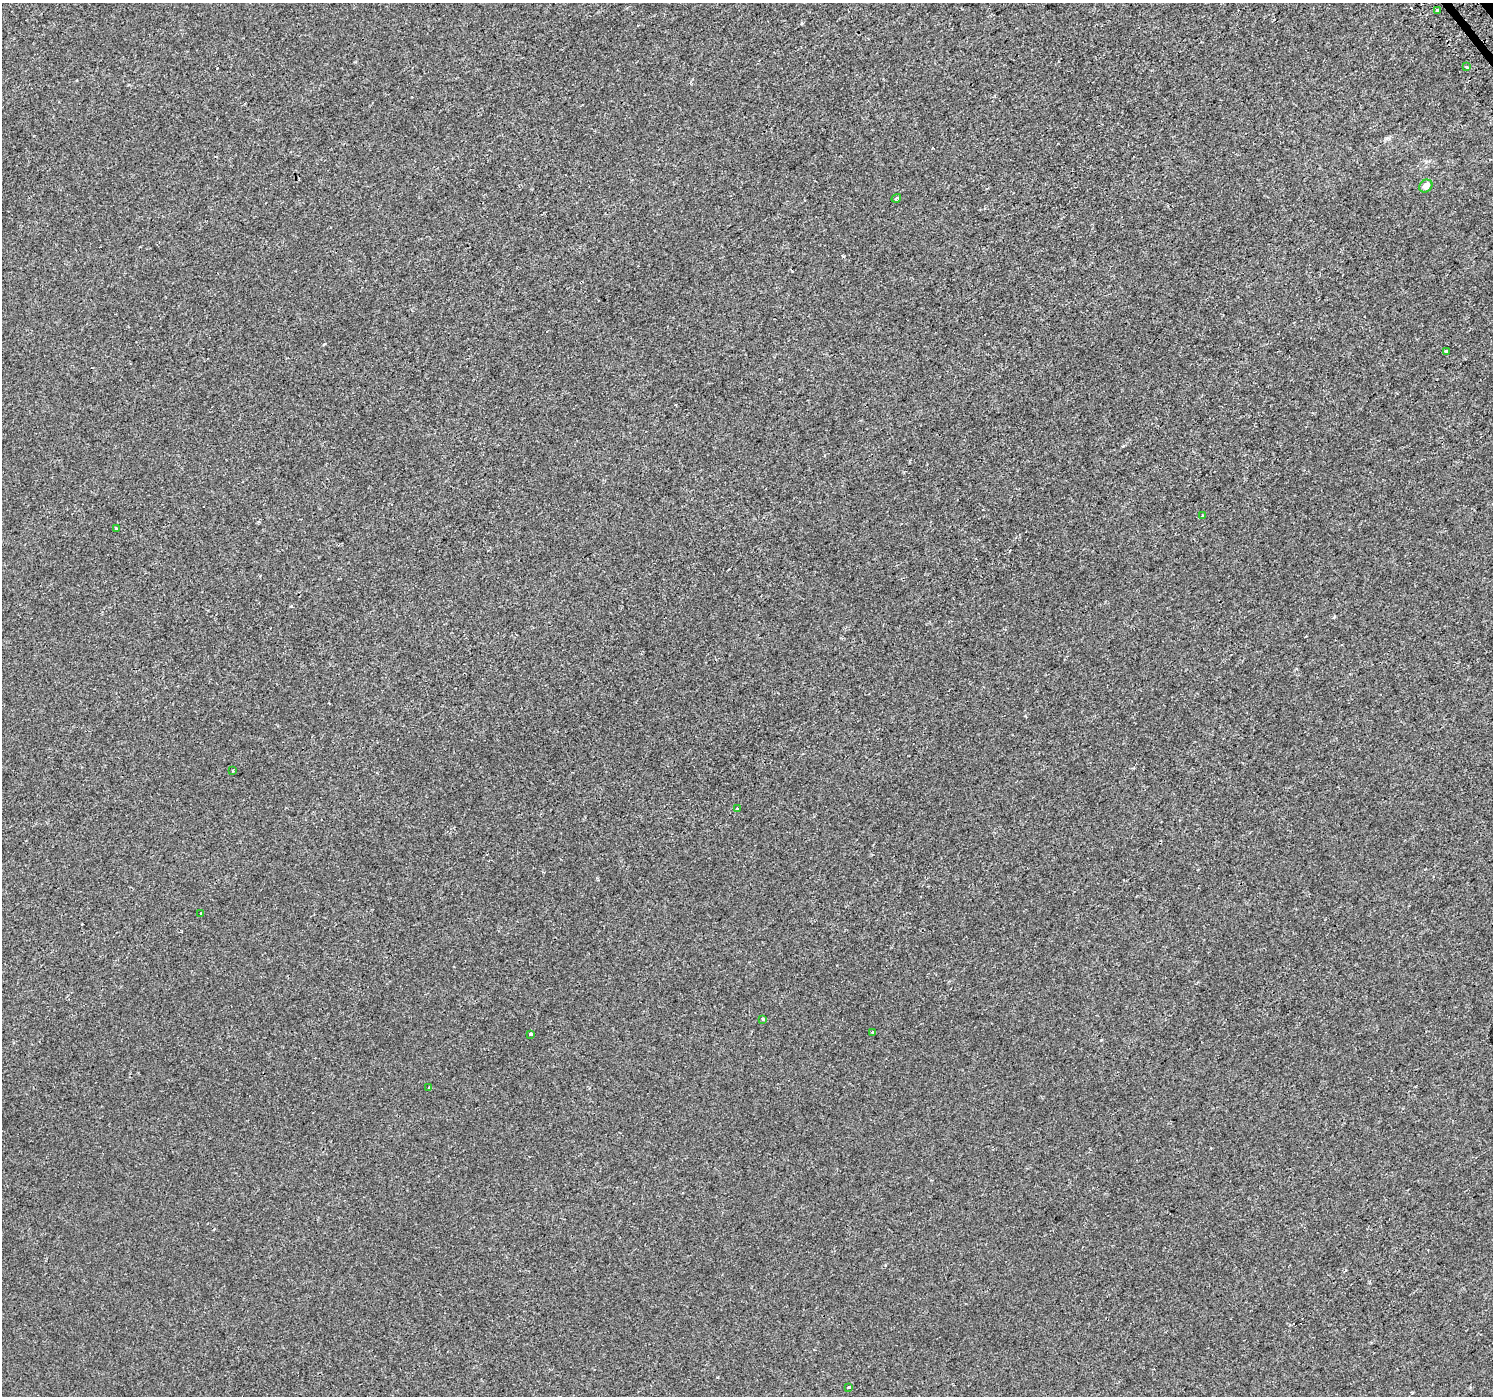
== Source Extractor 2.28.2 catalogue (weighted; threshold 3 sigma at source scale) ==
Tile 10 of 4 x 4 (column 2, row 3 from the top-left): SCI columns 1523-3013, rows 1606-2999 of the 6020 x 5942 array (HDU 1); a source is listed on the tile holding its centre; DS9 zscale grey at full resolution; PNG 1495 x 1398 px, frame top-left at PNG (2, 3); each listed source drawn as its Kron ellipse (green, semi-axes under 4 px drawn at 4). Shown black and unused: <1% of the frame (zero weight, under 2 of 3 exposures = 2% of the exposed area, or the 3 px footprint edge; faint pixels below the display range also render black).
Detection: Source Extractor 2.28.2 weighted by HDU 2 'WHT'; one run over the whole footprint, this tile lists its part. Background -1.11e-04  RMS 0.0029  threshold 0.0129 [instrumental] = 3 sigma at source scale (4.5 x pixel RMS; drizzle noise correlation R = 1.50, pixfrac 1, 0.0396/0.0396 arcsec/px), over >= 5 px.
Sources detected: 17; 2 cosmic-ray / hot-pixel residue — neither listed nor drawn; the other 15 listed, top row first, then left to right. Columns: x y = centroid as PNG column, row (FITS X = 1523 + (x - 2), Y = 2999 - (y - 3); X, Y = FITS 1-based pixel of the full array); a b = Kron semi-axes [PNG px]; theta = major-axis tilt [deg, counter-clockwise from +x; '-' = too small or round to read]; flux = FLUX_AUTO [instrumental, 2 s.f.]
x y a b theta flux
1437 10 3 3 - 4.4
1467 67 3 3 - 1.3
1426 186 7 6 - 2
896 198 5 4 - 0.63
1447 351 4 3 - 0.74
1202 516 3 3 - 0.65
116 528 3 3 - 1.5
233 770 3 3 - 0.33
737 808 3 3 - 1.4
201 914 3 2 - 0.25
763 1019 4 4 - 0.37
873 1032 3 3 - 0.39
531 1034 3 3 - 0.8
429 1087 3 2 - 0.26
849 1387 3 3 - 0.88